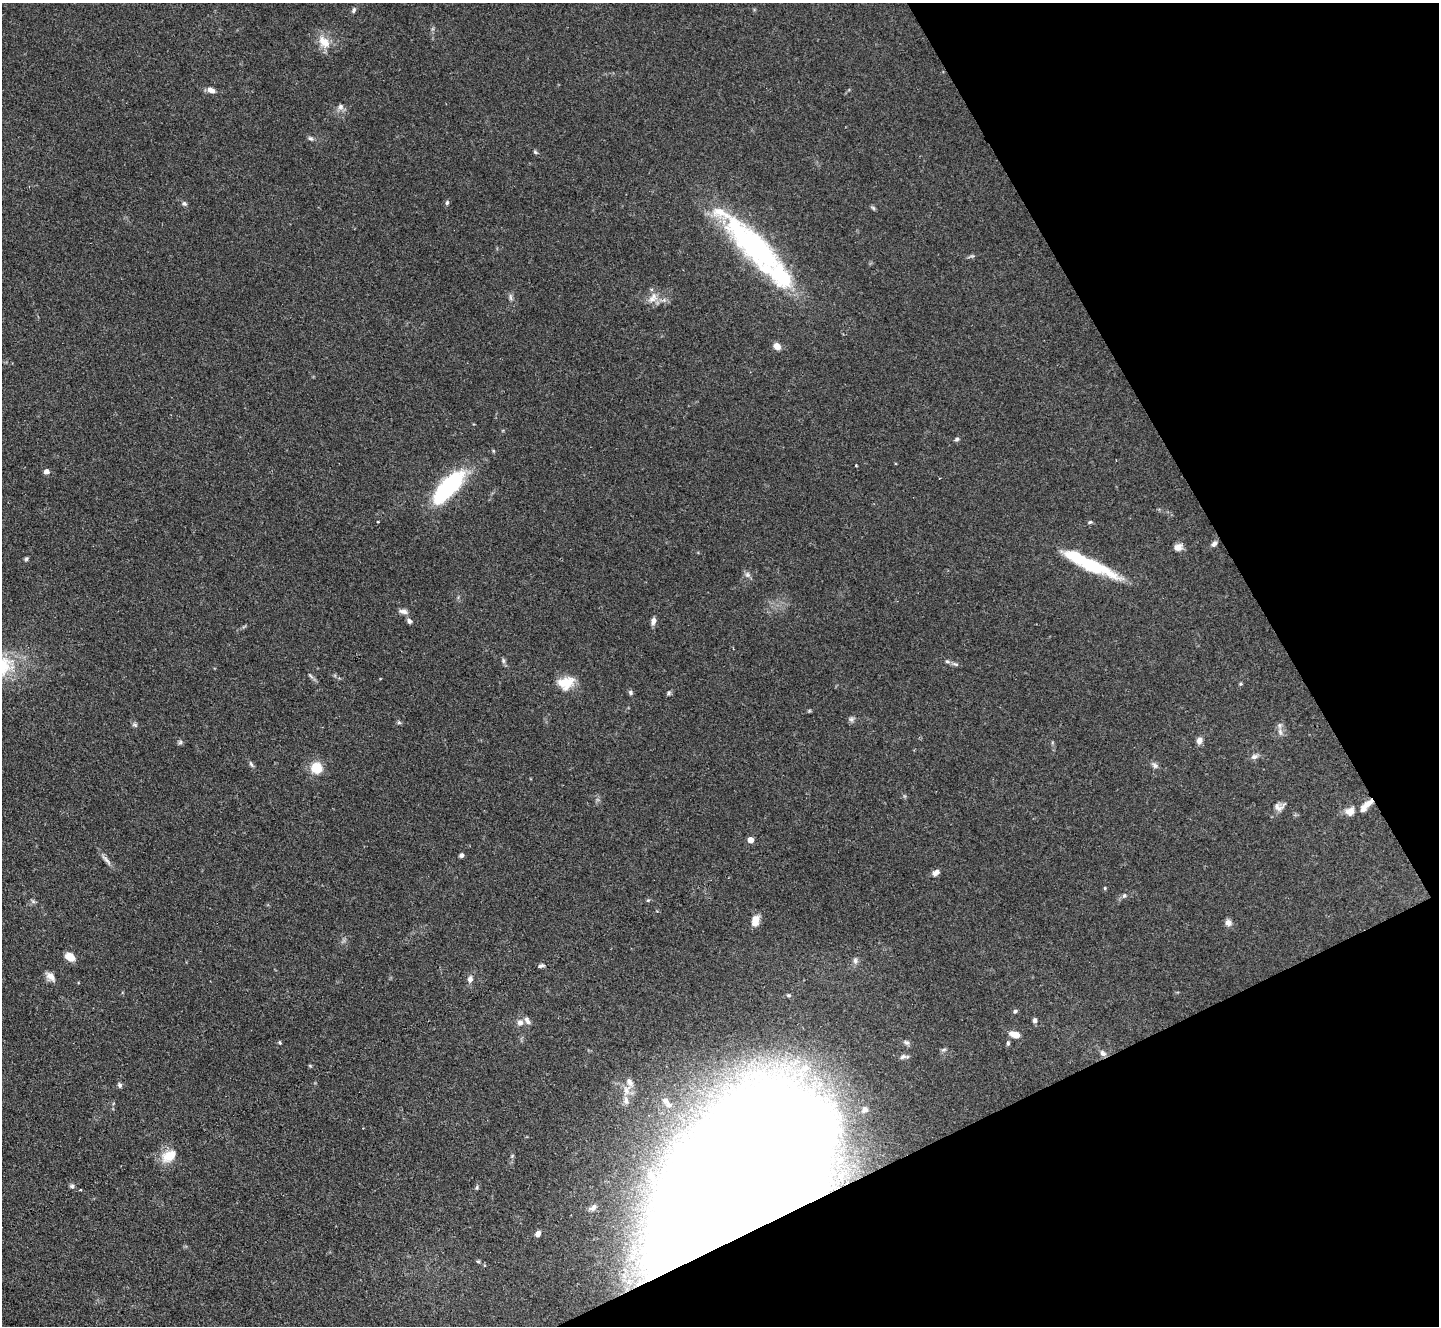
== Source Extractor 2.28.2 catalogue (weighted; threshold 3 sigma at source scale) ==
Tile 12 of 4 x 4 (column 4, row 3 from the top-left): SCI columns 4313-5749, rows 1619-2942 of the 5755 x 5746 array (HDU 1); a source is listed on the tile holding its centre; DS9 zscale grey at full resolution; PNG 1441 x 1328 px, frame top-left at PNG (2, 3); no overlay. Shown black and unused: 23% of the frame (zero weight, under 2 of 3 exposures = <1% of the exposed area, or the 3 px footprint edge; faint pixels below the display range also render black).
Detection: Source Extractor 2.28.2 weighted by HDU 2 'WHT'; one run over the whole footprint, this tile lists its part. Background 0.105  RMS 0.0057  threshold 0.0256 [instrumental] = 3 sigma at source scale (4.5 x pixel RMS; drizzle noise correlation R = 1.50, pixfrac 1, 0.05/0.05 arcsec/px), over >= 5 px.
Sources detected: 95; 1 inside a brighter object's white glare — not listed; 9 inside a brighter listed object's ellipse — not listed separately; the other 85 listed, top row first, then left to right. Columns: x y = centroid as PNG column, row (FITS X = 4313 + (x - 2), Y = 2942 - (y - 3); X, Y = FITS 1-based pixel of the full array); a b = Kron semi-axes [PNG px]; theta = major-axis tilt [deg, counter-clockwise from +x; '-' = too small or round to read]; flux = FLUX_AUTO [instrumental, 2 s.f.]
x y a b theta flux
354 10 8 5 77 1.1
324 42 20 13 -44 8.5
211 90 9 6 -23 3.3
341 107 9 7 62 2.3
311 138 8 5 -36 1.3
535 152 7 4 -28 0.9
184 203 7 5 -54 1.2
447 203 7 5 64 1
873 208 7 5 -45 0.91
753 245 89 24 -43 130
510 297 11 4 -85 1.4
653 298 17 10 53 5.6
777 346 7 6 - 5.3
957 439 6 5 - 1.1
856 465 2 2 - 0.56
46 471 5 4 - 3.9
448 487 46 16 47 56
378 522 3 2 - 0.6
1090 522 6 4 11 0.89
1214 544 8 6 48 1.8
1178 547 10 8 13 3.9
26 559 6 5 - 0.92
1092 565 64 14 -25 34
747 575 8 7 - 1.9
403 611 13 6 -10 2.4
409 621 7 6 - 1.7
653 621 9 5 72 2.7
503 660 6 5 - 1.1
955 664 10 5 -18 1.4
311 676 9 4 -42 1.3
566 683 20 14 18 12
1241 684 5 4 - 0.73
630 693 7 5 -50 1.2
669 693 7 5 69 0.98
809 711 6 4 18 0.67
851 719 8 7 - 1.5
399 722 5 5 - 0.89
134 725 8 5 -20 1.1
1280 732 12 6 -72 2.5
1199 741 8 7 - 3
180 742 7 5 46 1.1
1254 756 11 7 21 2.2
251 764 10 5 -57 1.3
1155 765 11 6 -45 1.9
316 768 13 12 - 11
1366 805 19 7 46 5.8
1279 807 14 10 2 3.3
1350 811 12 10 36 4.3
751 840 4 4 - 7.2
461 855 4 4 - 1.8
106 860 23 4 -50 2.8
936 872 9 6 29 2.6
1105 888 5 4 - 0.61
1124 896 7 6 - 1.4
648 900 5 4 - 0.69
33 901 7 4 -19 1
755 921 13 8 73 5.2
1228 923 8 7 - 2.8
70 957 10 7 -36 6.9
855 961 9 7 -87 1.8
541 966 7 4 20 1.4
51 977 13 8 -45 3.9
470 979 9 7 80 2.5
788 995 6 5 - 0.88
1015 1011 5 5 - 0.94
1035 1020 6 5 - 1.6
520 1022 9 8 - 2.6
1015 1034 10 6 -14 6.8
280 1042 5 5 - 0.81
907 1042 8 6 -41 1.4
1008 1043 6 4 -89 1
1103 1053 9 7 -45 2.4
903 1057 10 6 23 1.7
310 1066 6 3 -19 0.57
120 1085 7 5 -73 1.3
627 1090 17 11 80 6.8
669 1105 11 8 -14 3.6
865 1110 13 11 31 7.2
167 1156 20 14 67 8.8
72 1186 6 6 - 1.3
477 1188 6 4 72 0.86
80 1190 3 3 - 0.85
593 1207 12 7 31 2.5
726 1216 155 84 37 2400
538 1234 6 6 - 2.8
Overlapping masked pixels (flux is a lower limit): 2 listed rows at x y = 1366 805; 726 1216